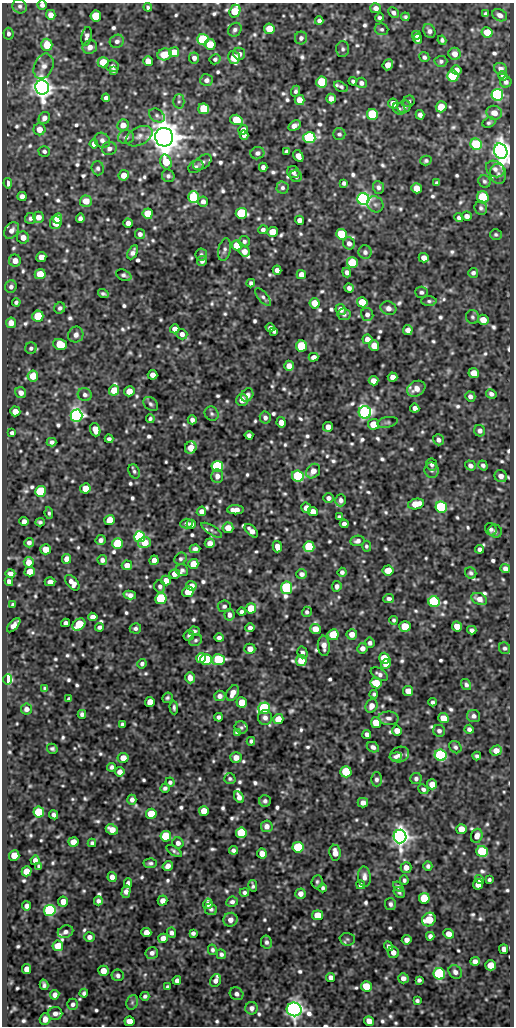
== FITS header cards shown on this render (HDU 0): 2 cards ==
NAXIS1  =                  512
NAXIS2  =                 1024

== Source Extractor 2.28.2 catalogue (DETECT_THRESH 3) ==
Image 512 x 1024 px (HDU 0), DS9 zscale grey, 1 PNG px = 1 image px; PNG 516 x 1028 px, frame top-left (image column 1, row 1024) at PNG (2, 3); each listed source drawn as its Kron ellipse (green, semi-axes under 4 px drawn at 4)
Background 611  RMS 1.2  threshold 3.64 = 3 sigma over >= 5 px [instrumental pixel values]
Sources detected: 860; of the 860, the 500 brightest by FLUX_AUTO listed and drawn (360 fainter detections omitted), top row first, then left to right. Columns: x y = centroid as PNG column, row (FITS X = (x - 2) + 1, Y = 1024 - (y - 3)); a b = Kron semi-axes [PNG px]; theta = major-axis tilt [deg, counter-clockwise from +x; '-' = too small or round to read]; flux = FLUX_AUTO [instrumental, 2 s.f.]
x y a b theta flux
42 5 5 4 - 310
20 6 7 6 - 260
148 7 4 3 - 180
376 8 5 5 - 410
235 11 6 5 - 2900
393 13 6 5 - 260
485 14 4 3 - 180
51 15 5 4 - 730
500 15 8 6 -25 420
96 16 5 5 - 3400
405 17 4 4 - 170
380 18 4 3 - 200
319 21 4 4 - 250
269 29 5 5 - 1800
381 29 7 6 - 190
235 30 7 6 - 260
429 31 7 6 - 310
487 32 5 5 - 1900
8 34 6 5 - 250
416 35 4 4 - 310
87 36 9 5 80 300
301 38 6 6 - 280
203 39 5 5 - 6400
418 39 5 4 - 310
442 40 4 4 - 190
117 41 7 6 - 300
210 44 5 5 - 1500
47 45 6 5 - 1900
90 47 7 6 - 500
343 49 7 6 - 230
174 52 5 5 - 1400
165 54 7 6 - 1400
239 54 6 5 - 320
455 54 6 6 - 600
234 57 6 5 - 2400
424 57 5 5 - 220
194 58 5 5 - 300
215 59 5 5 - 200
148 61 5 5 - 1100
441 61 6 5 - 210
103 62 5 5 - 2500
388 65 6 5 - 590
44 66 13 9 66 580
112 66 6 6 - 250
501 69 7 5 -25 360
113 70 4 4 - 220
456 70 5 4 - 430
453 76 6 5 - 7500
503 76 5 4 - 240
206 80 6 6 - 370
353 81 4 3 - 190
322 82 5 5 - 4200
506 82 6 5 - 240
361 83 5 5 - 280
42 87 7 6 - 76000
341 87 7 4 -28 180
295 91 5 4 - 180
497 95 6 5 - 19000
106 98 4 4 - 340
331 99 5 5 - 500
299 100 5 5 - 880
179 101 7 5 89 180
409 101 6 5 - 180
393 103 5 5 - 640
404 107 7 6 - 250
441 107 5 5 - 1400
204 109 5 5 - 4400
399 109 7 5 -36 180
494 113 8 7 - 780
372 114 5 5 - 6600
157 115 8 6 -33 220
420 115 5 4 - 340
44 118 6 5 - 430
236 120 6 5 - 2400
489 123 6 5 - 190
123 125 6 5 - 780
294 126 7 4 30 470
39 129 6 6 - 750
243 130 5 4 - 610
339 134 6 6 - 190
244 135 4 4 - 340
139 136 14 9 28 550
126 137 8 7 - 290
164 137 9 9 - 170000
309 138 6 5 - 15000
102 140 8 7 - 420
94 144 5 4 - 530
476 144 6 5 - 7300
109 149 7 6 - 360
44 151 6 5 - 220
286 151 4 4 - 190
501 151 8 6 -69 91000
257 153 7 6 - 330
298 156 6 4 -58 610
426 161 5 4 - 190
166 162 8 5 -76 2000
202 162 10 6 33 320
196 167 8 6 32 250
263 167 4 4 - 310
98 168 7 6 - 230
495 169 10 7 -31 430
293 172 6 5 - 280
498 174 10 8 -86 410
124 175 5 5 - 800
168 176 6 6 - 240
296 176 6 5 - 240
484 181 6 6 - 200
8 183 5 4 - 550
344 183 4 4 - 220
437 183 4 4 - 240
378 187 6 5 - 280
282 188 6 6 - 220
416 188 5 5 - 1200
22 196 4 4 - 350
193 197 6 5 - 5100
483 197 6 5 - 7000
363 199 6 6 - 32000
86 201 6 5 - 1100
203 202 5 5 - 380
375 204 8 7 - 270
481 208 7 6 - 230
241 213 5 5 - 7700
148 214 5 5 - 2200
467 216 5 4 - 380
38 217 5 5 - 630
30 218 5 5 - 240
58 218 5 4 - 1200
80 218 4 4 - 300
459 218 4 4 - 230
299 220 4 4 - 430
56 223 6 6 - 2300
128 223 5 4 - 480
11 230 9 6 53 490
263 230 4 4 - 250
272 232 5 5 - 1400
140 234 5 5 - 310
342 234 5 5 - 3400
496 234 6 5 - 180
23 237 6 6 - 650
244 241 5 5 - 220
349 243 6 5 - 430
237 245 5 5 - 2000
224 250 11 6 78 280
244 251 5 5 - 530
133 252 7 4 62 320
365 252 6 6 - 280
201 254 6 6 - 180
41 257 5 5 - 730
424 258 5 4 - 660
15 261 6 6 - 650
202 261 5 5 - 260
352 263 5 5 - 3700
277 270 4 4 - 400
347 272 5 4 - 310
473 273 5 5 - 240
40 274 5 5 - 1800
124 275 8 5 -24 200
301 275 4 4 - 720
251 283 4 4 - 210
11 287 6 5 - 280
349 288 4 4 - 300
421 292 6 5 - 210
103 294 5 3 - 190
263 297 11 4 -50 230
429 301 7 5 -1 190
16 302 4 4 - 180
362 302 5 5 - 1800
315 303 5 5 - 1400
60 308 6 5 - 230
388 308 8 6 -19 480
341 309 6 5 - 540
344 314 6 6 - 230
367 314 6 6 - 320
38 316 5 5 - 3200
472 317 7 6 - 200
483 320 5 5 - 990
11 323 5 5 - 820
270 328 4 4 - 250
175 329 5 4 - 530
408 330 5 5 - 480
274 331 4 4 - 200
182 334 5 5 - 410
76 335 8 7 - 420
367 339 5 5 - 570
60 344 7 5 -19 2500
301 346 5 5 - 5200
374 346 5 5 - 1200
31 348 6 5 - 210
314 357 5 4 - 440
289 366 5 5 - 680
474 373 5 5 - 1100
153 375 5 4 - 560
33 376 5 5 - 1600
393 377 5 4 - 510
373 381 5 4 - 610
416 389 9 7 31 740
114 390 5 5 - 1700
129 391 5 5 - 900
21 393 6 5 - 500
491 394 5 4 - 320
85 395 7 6 - 280
247 395 7 5 56 410
470 396 5 4 - 320
242 400 6 6 - 540
151 404 8 6 -42 210
415 408 4 4 - 400
15 411 5 5 - 680
365 412 6 6 - 24000
212 414 7 6 - 210
76 416 6 6 - 34000
265 418 6 5 - 350
150 419 4 4 - 190
192 420 4 4 - 320
281 422 5 4 - 710
387 422 10 5 11 190
374 424 5 5 - 1600
328 427 5 5 - 480
95 430 7 5 -71 880
480 431 6 5 - 320
12 433 4 4 - 210
249 435 4 4 - 330
109 439 4 4 - 210
438 440 6 5 - 290
52 442 5 4 - 260
191 448 6 5 - 850
432 465 6 5 - 210
483 465 5 4 - 240
217 466 5 5 - 11000
470 466 6 4 -36 330
431 470 8 7 - 270
134 471 7 5 -65 200
313 471 8 6 49 630
217 476 7 6 - 460
298 476 6 5 - 8700
501 476 6 6 - 440
85 488 5 5 - 1300
40 491 5 5 - 5900
328 498 5 5 - 320
341 500 6 5 - 300
416 504 8 5 13 1400
441 507 6 5 - 12000
306 508 5 5 - 530
235 510 8 4 -1 780
201 511 5 4 - 460
313 511 5 4 - 820
49 513 6 4 -83 180
339 517 4 4 - 180
110 520 5 5 - 1400
24 521 5 4 - 390
40 522 5 3 - 180
186 523 6 5 - 260
191 524 4 4 - 280
344 524 4 4 - 350
228 528 5 5 - 950
491 529 6 5 - 220
212 530 12 4 -33 210
251 531 8 4 -45 540
495 531 7 6 - 200
140 537 5 5 - 17000
101 540 5 5 - 330
357 541 7 5 9 320
29 543 4 4 - 320
144 543 6 5 - 990
210 543 5 5 - 580
118 544 5 5 - 5700
366 546 5 4 - 170
277 547 6 4 -76 700
309 547 5 5 - 5500
46 549 5 5 - 1300
195 549 5 4 - 260
480 549 4 4 - 280
67 559 5 4 - 670
181 559 6 5 - 190
102 560 5 4 - 320
154 560 5 4 - 560
29 562 5 5 - 970
193 564 5 5 - 1600
127 565 5 5 - 730
505 569 5 4 - 370
182 570 6 6 - 200
388 570 5 5 - 1500
30 572 5 5 - 1400
342 572 4 4 - 250
471 573 6 5 - 200
10 574 5 4 - 420
174 574 5 5 - 620
302 574 5 5 - 370
9 581 5 4 - 320
166 581 5 4 - 800
50 582 5 4 - 420
72 583 9 5 -49 610
160 586 6 5 - 240
191 586 5 4 - 860
337 586 5 5 - 340
287 588 6 5 - 12000
188 592 6 5 - 3000
130 595 6 4 -13 390
161 598 6 5 - 8000
389 599 5 4 - 290
479 599 8 5 -24 610
434 602 6 5 - 10000
13 605 4 4 - 230
224 606 6 6 - 220
251 608 5 5 - 2000
242 612 4 4 - 280
307 612 5 5 - 210
229 615 6 5 - 380
93 617 5 4 - 550
394 620 4 3 - 170
66 623 4 4 - 300
79 624 7 5 37 4300
14 625 8 4 48 620
405 626 5 5 - 3300
457 626 5 5 - 1000
99 627 4 4 - 220
135 628 5 5 - 220
250 628 4 4 - 290
315 629 5 5 - 1100
472 630 4 4 - 290
194 631 5 4 - 180
352 634 5 5 - 650
333 635 5 5 - 3200
189 636 5 5 - 190
219 638 4 4 - 290
196 640 7 5 30 180
370 643 5 5 - 260
324 646 10 6 -85 550
362 648 5 5 - 450
505 648 6 5 - 200
250 649 5 5 - 630
302 652 6 5 - 250
201 658 5 4 - 2100
384 658 5 5 - 2400
206 659 5 5 - 4300
218 660 6 5 - 7300
301 661 5 5 - 1600
142 664 5 4 - 230
386 664 5 4 - 800
379 674 9 5 -31 340
190 678 5 4 - 620
8 680 5 4 - 12000
376 683 6 5 - 1900
466 685 6 4 -57 230
45 689 4 4 - 180
408 691 5 5 - 860
233 693 8 5 62 660
374 694 4 4 - 170
220 696 5 5 - 440
167 698 5 4 - 170
69 699 4 4 - 210
150 702 5 5 - 1300
433 702 4 4 - 190
242 703 5 5 - 2400
371 706 7 6 - 540
174 707 7 4 -88 190
264 708 6 5 - 12000
26 709 5 5 - 490
82 714 4 4 - 250
474 716 6 6 - 300
219 717 4 4 - 230
265 718 7 7 - 430
388 718 10 6 -2 400
443 718 5 5 - 1400
278 719 5 5 - 1100
376 723 5 5 - 1800
122 724 4 4 - 190
241 727 6 6 - 180
469 729 4 4 - 260
397 731 5 5 - 650
439 731 6 6 - 260
237 732 4 4 - 250
367 734 4 4 - 330
251 741 4 4 - 180
373 747 6 5 - 320
455 747 7 5 -47 210
52 749 5 5 - 180
496 751 6 5 - 690
400 754 9 7 18 510
441 755 6 5 - 18000
477 756 4 4 - 180
396 757 6 4 8 190
123 758 5 5 - 910
236 758 5 5 - 610
112 767 4 4 - 230
120 772 5 4 - 510
346 772 5 5 - 3900
416 778 6 5 - 240
230 779 6 5 - 180
376 779 7 5 -90 270
170 782 5 4 - 210
432 784 5 5 - 1000
165 788 5 4 - 220
423 789 5 4 - 220
239 797 6 4 -62 470
132 800 5 4 - 370
265 801 6 6 - 240
363 803 5 5 - 460
204 811 5 5 - 1700
39 812 5 5 - 4700
151 814 5 5 - 3000
54 815 5 4 - 280
267 826 6 6 - 510
112 829 6 5 - 900
461 829 5 5 - 1100
241 833 5 5 - 6200
166 836 5 5 - 5500
477 836 7 5 72 520
400 837 7 6 - 70000
73 842 5 5 - 950
92 843 4 4 - 190
178 843 6 5 - 370
298 847 5 5 - 5700
233 850 4 4 - 260
174 851 9 3 -33 190
482 851 6 5 - 6500
262 853 5 5 - 660
335 853 8 5 -82 690
14 855 5 5 - 1100
35 860 4 4 - 370
150 863 7 5 4 210
39 866 4 4 - 190
168 866 5 4 - 480
428 866 5 4 - 230
406 867 5 5 - 560
27 871 5 5 - 1600
112 877 5 4 - 550
364 877 10 6 -86 500
404 880 4 4 - 190
480 880 5 4 - 200
489 880 4 4 - 180
317 882 7 5 85 180
128 883 5 4 - 340
478 884 5 5 - 680
361 885 4 4 - 310
253 886 6 4 -80 190
398 887 6 4 -40 190
323 888 4 3 - 190
126 892 6 4 76 420
244 892 4 4 - 210
399 892 6 4 -34 170
300 894 5 5 - 530
424 898 5 5 - 3800
98 901 4 4 - 300
163 901 5 4 - 520
63 902 5 5 - 780
232 902 6 5 - 260
208 904 5 4 - 400
390 904 6 5 - 250
27 906 4 4 - 370
211 909 6 6 - 240
50 910 6 5 - 16000
317 915 5 5 - 2100
429 919 7 6 - 2900
230 920 7 7 - 520
65 932 8 6 23 300
146 932 5 4 - 770
171 933 5 4 - 330
193 933 4 4 - 260
448 934 5 5 - 800
430 936 4 4 - 320
89 937 5 5 - 360
163 938 5 4 - 690
347 939 7 6 - 190
407 940 5 4 - 440
266 942 6 5 - 250
58 946 5 5 - 1400
389 946 5 4 - 260
504 949 5 4 - 540
212 950 5 4 - 180
393 952 6 5 - 500
152 953 6 6 - 370
221 954 5 4 - 240
475 961 5 4 - 420
490 965 5 5 - 1200
27 969 5 4 - 790
103 971 5 5 - 910
455 972 7 6 - 360
439 974 6 5 - 13000
118 975 6 5 - 270
331 977 5 4 - 400
403 978 5 5 - 420
177 980 4 4 - 330
419 980 4 4 - 220
216 981 7 5 60 330
44 985 5 4 - 230
366 986 5 5 - 2300
168 987 4 3 - 200
84 993 4 4 - 190
236 994 7 6 - 310
55 995 5 4 - 520
145 996 4 4 - 190
417 1001 4 4 - 190
132 1002 7 5 70 210
73 1004 5 5 - 260
252 1008 6 6 - 380
294 1009 7 7 - 53000
55 1013 7 6 - 400
45 1019 6 5 - 680
130 1021 5 5 - 770
369 1021 5 5 - 730
At the frame edge (FLAGS 8, measured only in part): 2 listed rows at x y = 42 5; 235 11
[360 fainter detections neither listed nor drawn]

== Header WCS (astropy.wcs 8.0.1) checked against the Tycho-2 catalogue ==
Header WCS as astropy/WCSLIB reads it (CRVAL/CRPIX/CD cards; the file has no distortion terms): RA---SIN/DEC--SIN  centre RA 10:31:59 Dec -65:19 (157.99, -65.32 deg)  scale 1 arcsec/px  FOV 8.5' x 17.1'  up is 0 deg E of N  parity normal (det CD < 0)
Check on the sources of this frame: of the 60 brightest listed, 7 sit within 1.5 arcsec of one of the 12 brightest Tycho-2 stars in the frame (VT <= 12.78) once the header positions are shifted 0.17 arcsec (0.06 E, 0.16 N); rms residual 0.38 arcsec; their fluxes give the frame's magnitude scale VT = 21.29 - 2.5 log10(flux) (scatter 0.65 mag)
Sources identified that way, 5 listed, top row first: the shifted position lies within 1.5 arcsec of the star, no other Tycho-2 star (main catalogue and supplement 1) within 3.0 arcsec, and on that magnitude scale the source's flux lands within +1.5 / -3 mag of the star's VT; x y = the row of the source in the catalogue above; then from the Tycho-2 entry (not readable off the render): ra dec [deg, ICRS J2000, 3 dp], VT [Tycho-2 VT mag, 2 dp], TYC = Tycho-2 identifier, HIP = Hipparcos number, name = IAU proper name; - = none
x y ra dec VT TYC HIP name
453 76 157.865 -65.201 11.46 8964-291-1 - -
352 263 157.931 -65.253 11.72 8964-697-1 - -
441 507 157.872 -65.321 9.94 8964-103-1 - -
434 602 157.877 -65.347 11.57 8964-726-1 - -
166 836 158.056 -65.412 11.94 8964-185-1 - -